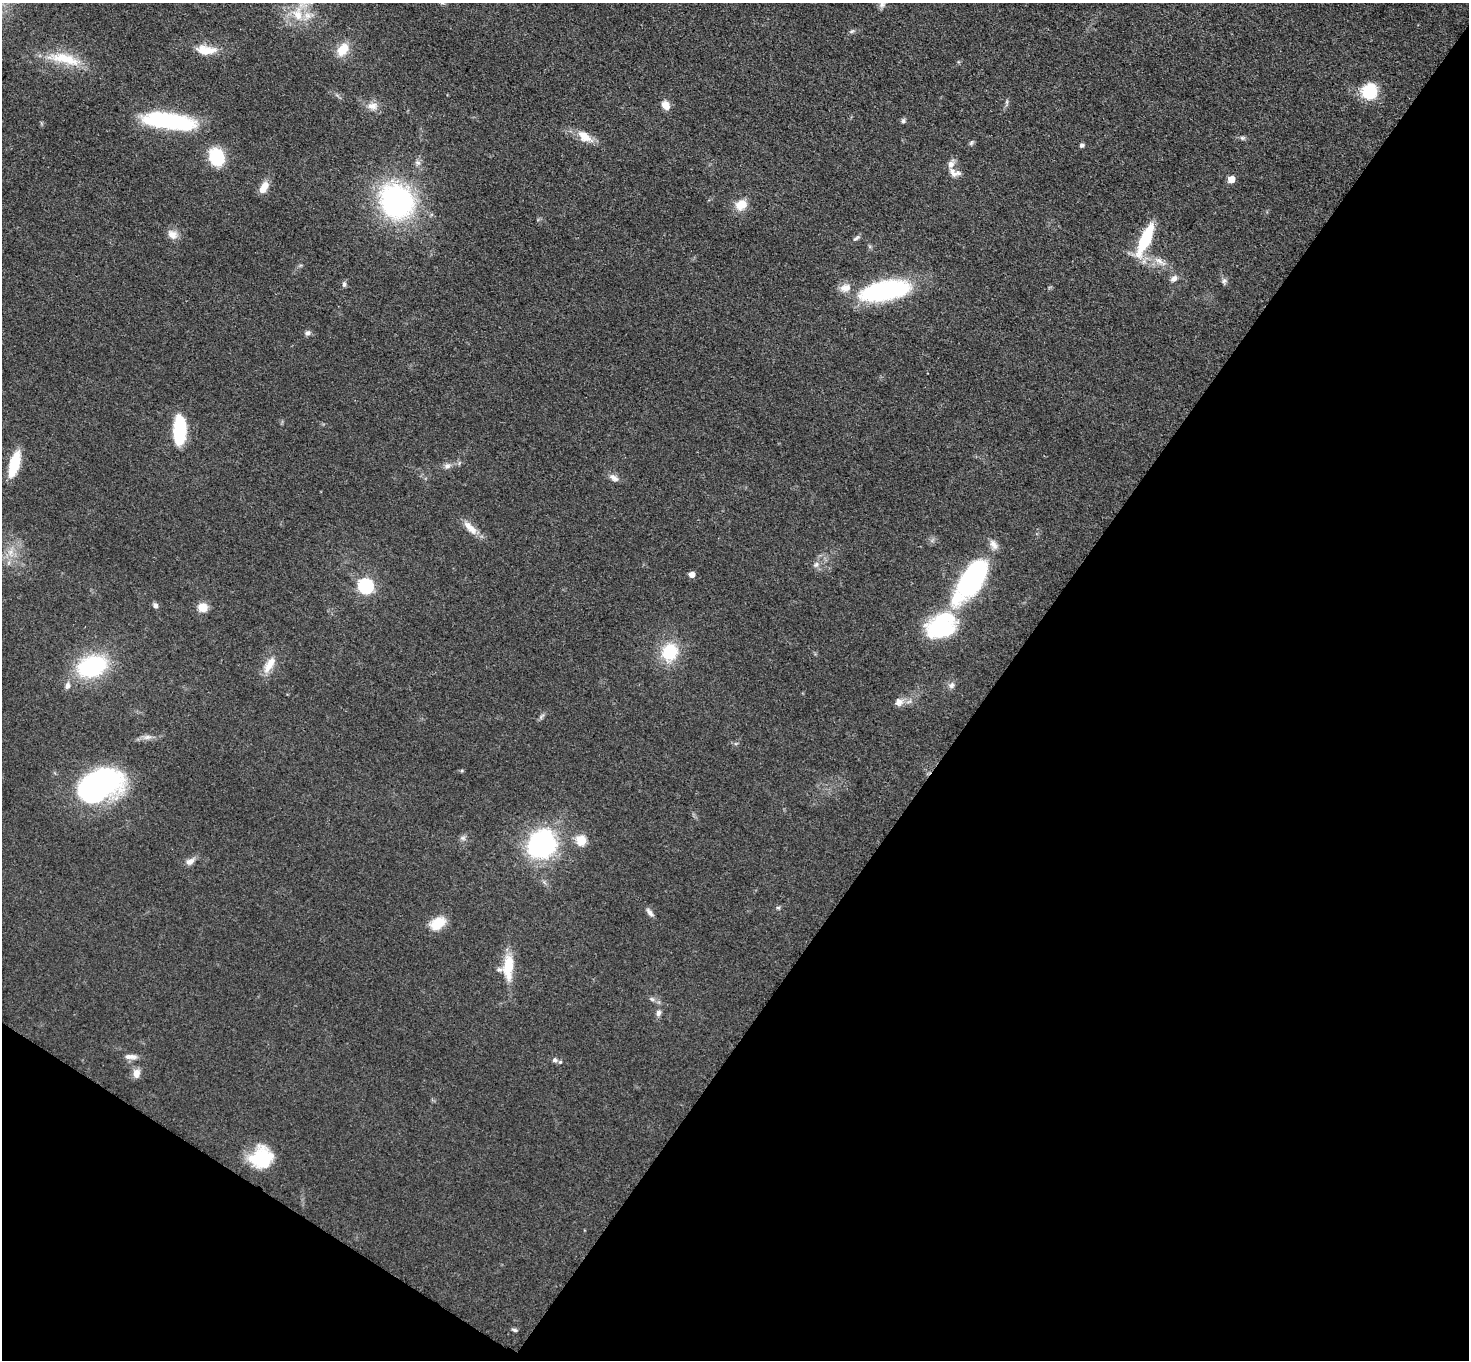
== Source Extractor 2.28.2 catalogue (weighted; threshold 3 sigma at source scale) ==
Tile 15 of 4 x 4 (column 3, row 4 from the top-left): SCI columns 2949-4415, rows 162-1519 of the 5892 x 5898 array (HDU 1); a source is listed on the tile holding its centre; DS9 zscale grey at full resolution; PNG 1471 x 1362 px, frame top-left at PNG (2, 3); no overlay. Shown black and unused: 37% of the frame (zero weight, under 3 of 5 exposures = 1% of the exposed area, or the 3 px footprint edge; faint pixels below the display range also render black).
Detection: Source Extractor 2.28.2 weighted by HDU 2 'WHT'; one run over the whole footprint, this tile lists its part. Background 0.0481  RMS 0.0054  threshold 0.0242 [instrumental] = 3 sigma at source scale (4.5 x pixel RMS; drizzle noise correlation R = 1.50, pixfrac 1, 0.05/0.05 arcsec/px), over >= 5 px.
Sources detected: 79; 4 inside a brighter object's white glare — not listed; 8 inside a brighter listed object's ellipse — not listed separately; the other 67 listed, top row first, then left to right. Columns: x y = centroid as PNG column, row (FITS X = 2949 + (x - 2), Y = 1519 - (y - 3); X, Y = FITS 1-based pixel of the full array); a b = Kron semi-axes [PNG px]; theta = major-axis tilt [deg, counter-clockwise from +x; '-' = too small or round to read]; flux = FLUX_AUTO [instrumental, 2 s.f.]
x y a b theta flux
882 4 10 8 -72 2.4
298 14 20 14 -74 12
852 31 8 4 31 0.99
343 49 17 11 56 9.6
206 50 25 10 -4 10
65 59 48 13 -14 19
1370 91 17 17 - 19
665 105 10 7 -55 5
372 106 15 9 3 4.4
168 121 55 16 -8 58
903 121 7 5 74 1.1
584 136 20 12 -37 7.4
1242 138 6 5 - 1
971 143 8 4 59 0.99
1082 145 5 4 - 1.3
216 157 14 11 -68 31
953 173 16 7 -52 3.1
1231 179 5 5 - 8.4
264 187 14 8 63 6.2
397 202 24 22 -51 130
741 205 14 11 37 8.1
172 234 14 11 -32 4.3
856 238 11 5 38 1.4
1145 239 32 9 66 31
1160 262 20 7 -31 5
1174 279 8 7 - 2.6
1224 281 9 5 80 1.5
344 284 8 5 81 1.3
885 290 51 18 11 83
308 333 7 6 - 1.6
179 430 26 10 89 37
14 463 21 9 77 21
447 466 9 7 0 2.2
614 478 14 7 -31 2.8
470 528 24 9 -47 6.3
10 552 9 8 - 3.6
816 565 9 6 48 1.9
692 574 5 5 - 4.5
973 578 44 20 58 95
365 586 7 7 - 91
155 605 6 6 - 1.6
202 607 11 11 - 5.7
941 623 35 19 37 48
669 652 17 14 65 25
269 665 25 10 58 7.5
92 666 26 17 19 58
951 685 9 8 - 2.2
67 686 9 7 69 2.3
899 702 12 10 25 3.7
541 716 11 4 50 1.3
147 737 12 6 5 2.6
95 787 53 25 25 120
463 838 8 6 -1 1.5
581 840 5 5 - 27
542 844 27 23 51 84
190 861 12 8 32 3.1
778 907 6 4 0 0.79
649 912 14 5 -53 2.1
438 923 18 12 29 11
508 967 30 11 86 16
652 999 7 4 -44 1.2
658 1013 8 6 76 1.9
130 1057 17 6 -2 3.1
554 1060 7 7 - 1.7
136 1073 10 8 85 4.4
260 1158 27 21 54 24
514 1330 8 4 -24 0.92
Isophote crosses this tile's border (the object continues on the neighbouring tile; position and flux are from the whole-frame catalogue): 1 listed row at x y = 882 4